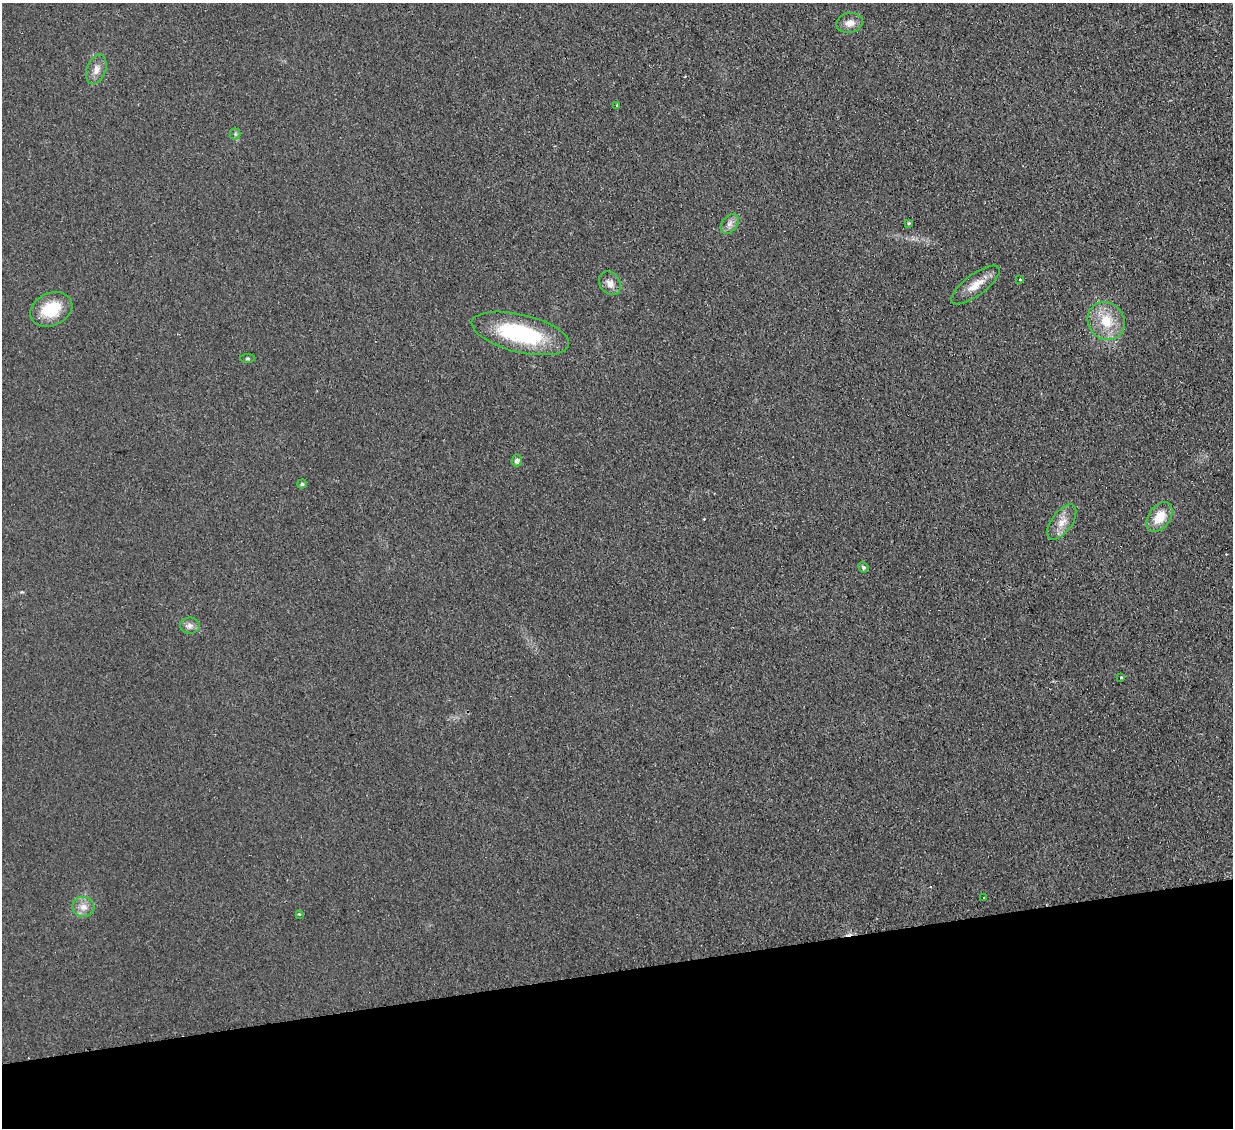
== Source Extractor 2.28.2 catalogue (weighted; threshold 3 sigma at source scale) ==
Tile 14 of 4 x 4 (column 2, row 4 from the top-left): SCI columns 1289-2519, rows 160-1285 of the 5040 x 4933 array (HDU 1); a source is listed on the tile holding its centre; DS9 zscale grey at full resolution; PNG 1235 x 1130 px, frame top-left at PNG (2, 3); each listed source drawn as its Kron ellipse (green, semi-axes under 4 px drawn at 4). Shown black and unused: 14% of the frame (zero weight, under 2 of 3 exposures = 3% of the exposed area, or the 3 px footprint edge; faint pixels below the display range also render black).
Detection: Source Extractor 2.28.2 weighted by HDU 2 'WHT'; one run over the whole footprint, this tile lists its part. Background 0.0363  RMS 0.0063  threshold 0.0285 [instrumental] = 3 sigma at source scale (4.5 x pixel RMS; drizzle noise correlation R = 1.50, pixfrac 1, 0.05/0.05 arcsec/px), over >= 5 px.
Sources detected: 25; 2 cosmic-ray / hot-pixel residue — neither listed nor drawn; the other 23 listed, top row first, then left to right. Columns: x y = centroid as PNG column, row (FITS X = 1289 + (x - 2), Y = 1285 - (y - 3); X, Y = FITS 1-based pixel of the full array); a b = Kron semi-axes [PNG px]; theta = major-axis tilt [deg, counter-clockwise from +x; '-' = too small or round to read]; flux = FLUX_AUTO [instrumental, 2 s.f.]
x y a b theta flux
850 23 13 10 10 5
96 69 15 9 71 5.3
617 105 3 2 - 0.67
235 134 5 5 - 1.1
909 223 3 3 - 2.1
730 224 11 7 53 3.4
1020 279 3 3 - 0.64
610 283 12 10 -55 4.6
975 285 29 10 36 9.6
51 309 22 16 25 22
1106 321 20 18 -51 18
520 333 50 19 -14 61
247 358 7 4 0 0.87
517 460 6 5 - 2.1
302 484 5 4 - 1.3
1159 517 16 11 55 13
1062 522 20 10 54 7.3
863 567 5 5 - 1.4
190 626 10 8 -2 3
1121 678 3 3 - 1.2
984 897 3 2 - 1.2
83 907 11 10 - 5.2
299 914 3 3 - 1.2